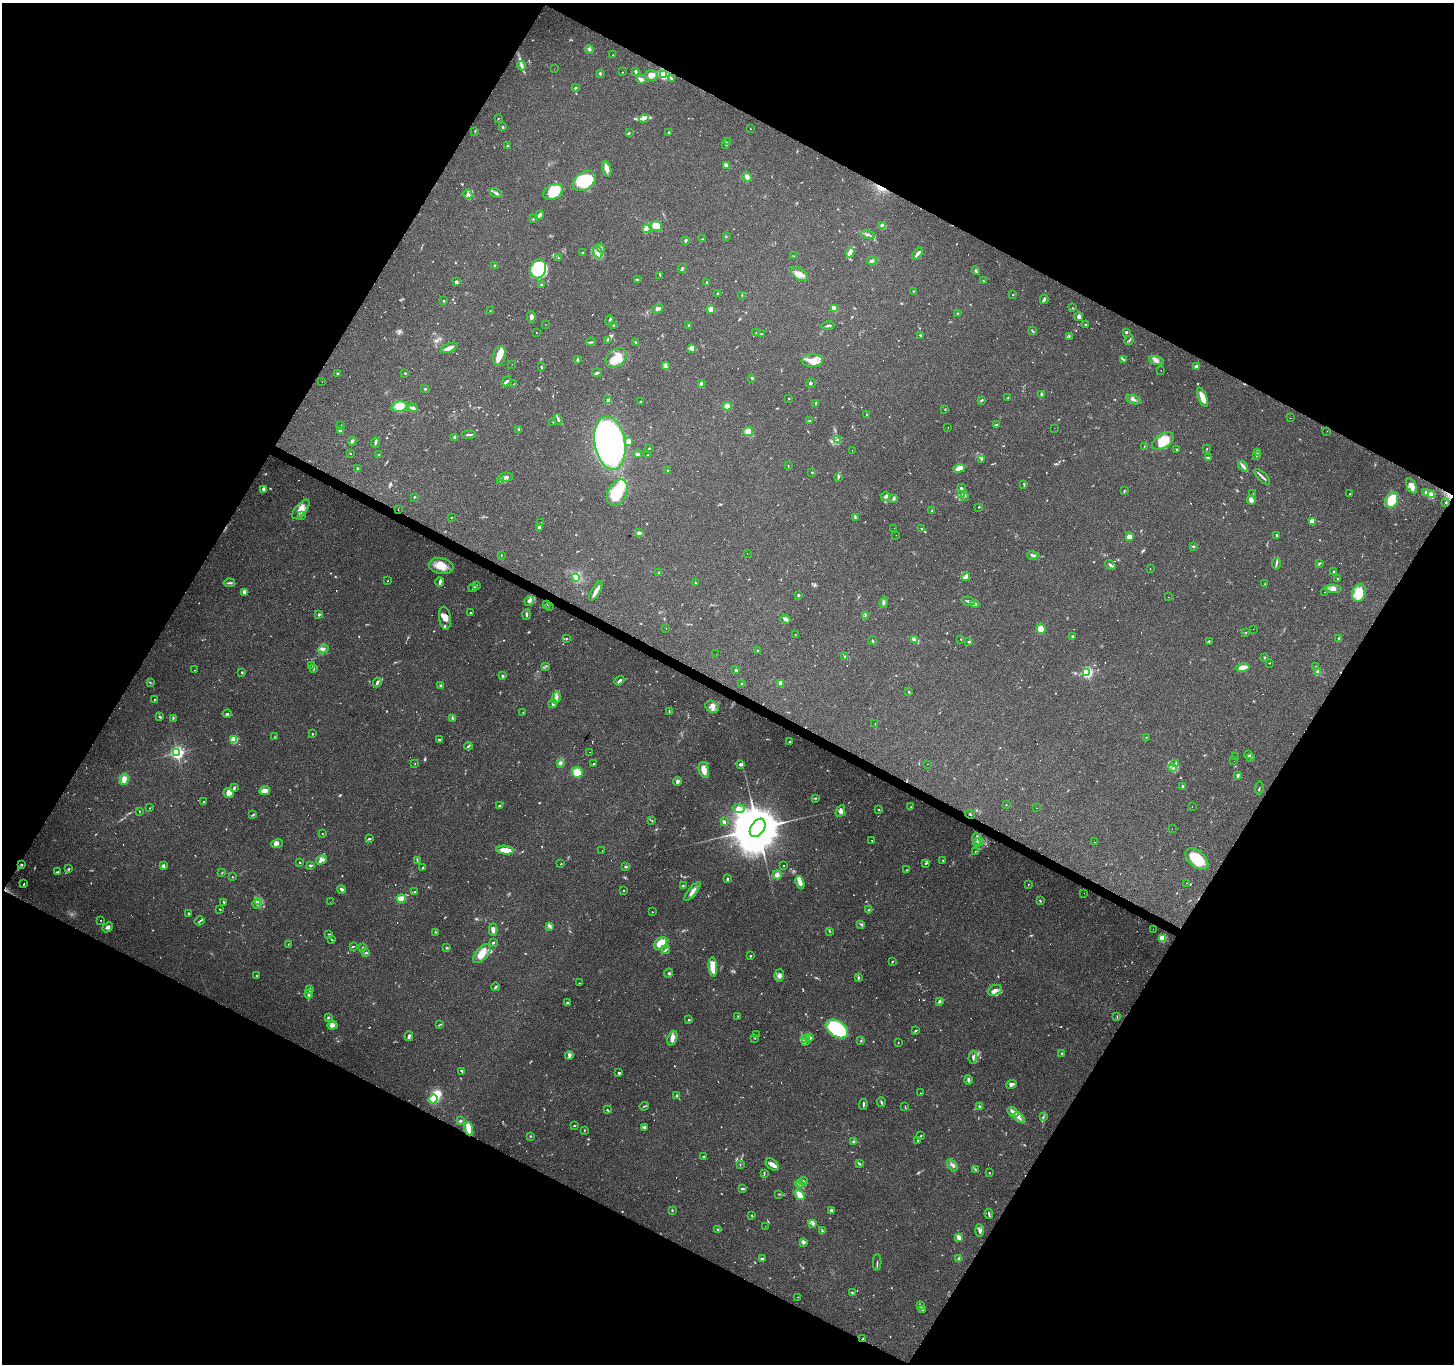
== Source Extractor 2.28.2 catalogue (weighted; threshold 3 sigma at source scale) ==
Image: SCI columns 5-5812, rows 259-5705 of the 5812 x 5898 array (HDU 1 of 3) = the unmasked area's bounding box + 8 px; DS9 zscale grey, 4 x 4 block average (1 PNG px = mean of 4 x 4 image px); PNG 1456 x 1366 px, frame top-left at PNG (2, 3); each listed source drawn as its Kron ellipse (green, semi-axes under 4 px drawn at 4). Shown black and unused: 47% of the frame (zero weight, under 3 of 4 exposures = <1% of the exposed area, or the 3 px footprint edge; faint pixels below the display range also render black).
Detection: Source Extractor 2.28.2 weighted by HDU 2 'WHT'. Background 0.0596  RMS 0.0053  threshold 0.0237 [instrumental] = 3 sigma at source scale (4.5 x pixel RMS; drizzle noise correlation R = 1.50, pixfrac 1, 0.0396/0.0396 arcsec/px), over >= 5 px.
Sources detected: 921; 27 too faint to see at this stretch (4 x 4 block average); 5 inside a brighter object's white glare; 92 cosmic-ray / hot-pixel residue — neither listed nor drawn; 24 coinciding with a brighter row at this scale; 56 inside a brighter listed object's ellipse — not listed separately; of the other 717, all 500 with FLUX_AUTO >= 1.42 (the completeness limit of this list) listed and drawn (217 fainter detections not listed), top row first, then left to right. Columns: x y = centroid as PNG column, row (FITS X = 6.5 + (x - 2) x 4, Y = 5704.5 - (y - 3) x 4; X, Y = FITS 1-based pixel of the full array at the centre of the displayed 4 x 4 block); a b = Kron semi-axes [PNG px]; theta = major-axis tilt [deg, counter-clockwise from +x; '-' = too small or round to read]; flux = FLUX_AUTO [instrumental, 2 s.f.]
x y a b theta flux
589 49 5 2 - 5.3
613 55 2 2 - 3.4
521 66 5 2 - 6.9
554 69 2 2 - 1.6
635 71 4 2 - 5.3
623 72 2 2 - 1.4
600 73 2 2 - 16
663 74 4 3 - 120
651 75 6 5 - 18
671 78 3 2 - 4.3
641 79 5 3 - 8.1
576 88 4 2 - 2.8
498 118 2 2 - 1.5
644 118 5 2 - 7.7
503 127 3 2 - 2.6
750 129 2 2 - 2.5
475 131 2 2 - 1.6
669 132 2 2 - 1.9
629 133 4 2 - 2.2
727 142 4 2 - 2.6
726 145 3 2 - 2.2
507 146 2 2 - 3.5
726 165 3 2 - 15
607 169 8 4 -77 15
747 177 5 4 - 10
584 181 13 8 34 130
553 192 11 7 27 85
496 193 7 2 -27 7.2
468 194 5 2 - 6.4
539 215 5 3 - 7.7
534 219 2 2 - 2
656 226 6 5 - 40
883 226 3 3 - 25
646 228 4 4 - 10
868 235 7 2 -13 8
726 237 2 2 - 1.9
702 239 2 2 - 1.7
686 240 3 2 - 5.3
601 248 5 2 - 4.6
598 252 7 4 -70 15
850 252 5 2 - 23
583 253 2 2 - 4.9
917 254 7 2 52 14
793 256 3 2 - 1.7
558 258 2 2 - 2
872 261 5 2 - 5.2
494 266 3 2 - 2.3
682 268 5 2 - 5.1
538 269 9 8 - 82
976 271 4 2 - 4.5
799 274 9 5 -35 24
660 275 2 2 - 1.6
637 279 2 2 - 2
983 281 2 2 - 1.9
456 282 4 3 - 4.3
706 282 3 2 - 4.1
542 285 3 2 - 5
913 291 2 2 - 1.6
717 294 3 2 - 2.5
1013 294 2 2 - 2.7
742 295 3 2 - 3
1044 299 5 2 - 6
444 301 2 2 - 2.9
834 308 3 2 - 6.4
1072 308 2 2 - 1.9
657 309 6 2 34 8.9
711 309 3 3 - 22
490 311 2 2 - 1.5
958 313 3 2 - 2.5
1079 316 4 3 - 13
531 317 6 3 -82 8.1
610 320 5 2 - 5.4
545 325 2 2 - 1.9
613 325 2 2 - 2.1
1086 325 2 2 - 4.9
689 326 3 2 - 4
827 326 7 2 9 5.3
1032 331 4 2 - 3.8
756 332 2 2 - 2.7
1126 332 2 2 - 19
537 333 2 2 - 1.9
762 334 2 2 - 2.4
920 335 2 2 - 3.9
1069 336 4 2 - 2.9
608 340 2 2 - 2
1129 340 5 2 - 3.2
591 342 5 2 - 3.9
636 342 3 2 - 3.1
449 348 9 3 22 18
692 348 4 4 - 8.7
499 356 10 6 79 33
616 358 11 8 41 65
1123 359 4 2 - 3.6
577 360 2 2 - 2.5
812 361 10 6 2 51
1156 361 7 3 -12 11
512 364 2 2 - 1.8
666 366 4 3 - 12
1196 366 2 2 - 9.7
541 367 4 2 - 2.6
1161 370 2 2 - 2.6
337 373 2 2 - 3.3
405 373 2 2 - 4.3
597 373 5 2 - 4.4
752 378 3 2 - 3.6
507 381 5 2 - 5.3
322 382 2 2 - 6.3
513 383 2 2 - 3
811 383 5 2 - 4.1
701 384 2 2 - 7.3
425 389 2 2 - 4.2
1041 395 4 2 - 3
1202 397 10 3 -68 46
1008 398 2 2 - 1.6
789 399 2 2 - 2
608 400 3 2 - 5.5
981 400 3 2 - 3.1
1133 400 7 2 -18 7.5
641 402 2 2 - 3.3
816 404 3 2 - 2.7
727 406 5 4 - 12
399 407 8 5 13 23
413 408 5 3 - 10
945 409 3 2 - 1.4
867 414 2 2 - 1.5
1290 418 2 2 - 2.6
558 419 5 2 - 8.4
810 421 2 2 - 1.8
553 422 2 2 - 1.7
341 425 2 2 - 1.8
996 425 3 2 - 4.4
948 427 2 2 - 2.5
1054 428 2 2 - 2.2
340 430 3 3 - 11
519 430 3 2 - 9.9
748 431 5 4 - 16
1327 431 2 2 - 1.9
469 435 7 2 5 6.6
455 438 4 3 - 6.2
837 439 2 2 - 1.5
352 441 4 3 - 7.8
629 441 3 2 - 34
1163 441 12 7 33 72
375 443 5 2 - 5.3
610 443 27 15 -80 980
1144 446 2 2 - 1.6
649 448 2 2 - 1.9
1207 449 2 2 - 1.9
1177 450 2 2 - 2.2
852 451 2 2 - 2.5
1257 452 3 2 - 3.9
351 453 2 2 - 3.2
637 454 4 2 - 5.8
379 455 2 2 - 1.9
648 455 2 2 - 2
1256 455 3 2 - 4
1209 457 3 2 - 2.7
981 460 2 2 - 2.2
788 466 3 2 - 1.8
1243 466 6 3 -50 9.1
357 468 2 2 - 2.3
959 468 6 4 18 28
668 470 3 2 - 2.1
812 472 2 2 - 2.4
505 477 7 3 8 12
1262 477 10 2 -45 8.6
838 478 3 2 - 2.6
500 480 4 2 - 3.6
1024 484 3 2 - 3
1412 486 8 4 -62 18
961 488 4 2 - 2.8
264 489 2 2 - 20
1124 491 3 2 - 1.5
617 492 14 9 63 130
1426 492 2 2 - 15
1253 493 2 2 - 1.5
961 494 3 2 - 2.5
1350 494 2 2 - 5
1431 495 2 2 - 130
885 496 4 3 - 5.5
964 496 2 2 - 1.7
414 497 2 2 - 2.4
894 498 4 2 - 2.7
1251 500 4 3 - 22
1392 500 8 6 66 87
1446 502 2 2 - 3
979 507 2 2 - 2.8
301 509 12 5 48 26
398 510 2 2 - 12
931 511 3 2 - 2.4
302 515 4 2 - 4.4
451 517 2 2 - 1.9
855 517 3 2 - 2.7
541 522 2 2 - 2.6
1312 522 4 3 - 24
539 527 3 3 - 7.9
894 528 2 2 - 1.6
922 528 2 2 - 1.9
639 532 4 3 - 6.5
896 535 2 2 - 1.9
1277 535 3 2 - 3.6
1129 537 2 2 - 97
1193 546 2 2 - 4.4
747 554 2 2 - 2.2
501 555 2 2 - 2.3
1033 555 5 2 - 7.8
1319 563 4 2 - 3.6
1276 564 6 2 81 5.5
1110 565 5 2 - 7.8
441 566 12 8 -12 45
1150 569 2 2 - 12
659 572 2 2 - 1.8
1334 572 3 2 - 4.8
576 577 3 2 - 2.9
966 577 4 3 - 12
1338 579 2 2 - 1.8
388 581 2 2 - 4
440 582 4 2 - 11
695 582 2 2 - 1.7
229 583 6 2 9 5.3
1265 584 2 2 - 1.4
476 585 2 2 - 3.1
473 588 5 2 - 5.1
1334 589 8 3 -5 12
596 591 11 4 59 18
245 592 4 3 - 15
1324 592 2 2 - 4.6
1359 593 9 7 71 58
798 595 3 2 - 5.6
1168 597 2 2 - 7.7
529 601 5 4 - 11
968 601 6 2 -12 7.2
883 602 5 2 - 5.2
974 604 5 3 - 7.2
546 605 3 2 - 2.8
549 606 2 2 - 3.1
470 613 2 2 - 5.2
319 615 2 2 - 6.4
526 615 5 2 - 5.1
865 615 2 2 - 1.6
445 618 12 6 -82 22
785 619 5 3 - 10
666 629 2 2 - 1.8
1041 629 5 4 - 54
1253 629 2 2 - 1.6
1246 633 3 2 - 1.4
795 635 2 2 - 1.7
1073 636 3 2 - 2.5
567 638 2 2 - 2
1339 638 3 2 - 6.9
915 639 3 2 - 4.3
961 639 2 2 - 1.7
872 640 4 2 - 2.9
969 641 3 2 - 2.6
1209 642 3 2 - 2.1
323 649 5 3 - 7.6
757 650 2 2 - 2.1
716 654 2 2 - 1.4
845 657 4 2 - 4.8
1264 657 2 2 - 3
1269 663 2 2 - 1.5
312 665 2 2 - 2.2
546 666 2 2 - 1.5
1315 667 3 2 - 3.3
1243 668 7 3 11 32
314 669 3 2 - 2.1
736 669 3 3 - 4.2
194 670 2 2 - 1.7
242 672 2 2 - 3.3
1087 672 2 2 - 430
1317 672 4 2 - 3.4
503 676 3 3 - 3.9
619 681 5 2 - 6.2
150 682 2 2 - 1.6
377 683 5 2 - 5.8
742 683 2 2 - 1.8
781 683 4 3 - 14
440 686 4 3 - 4.8
909 691 3 2 - 2.4
556 698 6 4 75 12
154 699 3 2 - 2.1
553 704 4 4 - 8.2
712 707 7 5 -37 18
523 712 2 2 - 1.4
669 712 3 2 - 1.9
227 714 4 2 - 3.3
160 717 3 2 - 4.1
173 718 3 2 - 2.5
453 718 2 2 - 2.3
875 724 2 2 - 1.7
312 734 2 2 - 2.1
274 737 2 2 - 1.4
1146 737 2 2 - 1.7
234 740 3 3 - 62
439 740 3 2 - 3.8
789 742 2 2 - 4.1
468 746 4 2 - 4.3
590 752 2 2 - 1.5
177 753 2 2 - 750
1249 755 3 2 - 5.6
1235 757 2 2 - 2.7
1251 757 3 2 - 3.7
1234 761 2 2 - 1.6
560 763 2 2 - 16
594 763 2 2 - 2
415 764 2 2 - 1.5
741 764 4 2 - 13
928 764 2 2 - 5.9
1175 764 3 2 - 3
1173 768 2 2 - 2.9
704 770 8 5 -76 27
577 773 6 5 - 61
1238 776 4 3 - 4.8
124 779 6 4 75 30
677 781 4 3 - 7.8
1183 786 2 2 - 7.9
234 788 4 2 - 4.6
1259 788 6 2 83 2.7
265 791 5 3 - 20
228 793 6 4 -24 13
815 798 3 2 - 2.6
203 802 2 2 - 1.7
1006 805 2 2 - 1.5
499 806 2 2 - 3.9
1192 806 2 2 - 5.7
911 807 3 2 - 2.3
149 808 2 2 - 1.6
738 808 6 3 -9 11
1036 808 2 2 - 4.7
879 810 2 2 - 2
139 811 3 2 - 1.5
840 811 6 4 63 13
970 814 5 2 - 3.3
253 815 3 2 - 3.3
652 820 2 2 - 1.5
724 822 4 3 - 5.7
758 828 10 6 56 25000
1172 829 2 2 - 2.3
322 834 2 2 - 1.5
369 839 3 2 - 4.5
872 840 2 2 - 4.8
977 840 7 2 -83 8.3
979 841 3 2 - 2.9
1094 842 2 2 - 1.5
277 843 6 3 19 13
505 850 9 3 -6 35
602 851 2 2 - 1.9
975 851 2 2 - 1.6
1197 859 13 8 -41 110
321 860 5 2 - 7.6
417 860 2 2 - 1.5
943 860 2 2 - 1.5
300 863 2 2 - 1.6
22 864 2 2 - 2
561 864 2 2 - 2.3
925 864 3 2 - 2.2
310 865 3 2 - 6
163 866 4 3 - 5.9
784 866 2 2 - 3.2
423 867 2 2 - 3.6
626 867 3 2 - 3.7
69 869 4 2 - 3.9
907 870 3 2 - 3.1
58 872 2 2 - 1.7
222 873 2 2 - 1.9
777 875 4 4 - 15
232 877 2 2 - 1.9
727 879 3 2 - 5
800 882 7 3 -69 22
1187 883 2 2 - 230
24 884 3 2 - 2.4
1029 884 2 2 - 3.4
683 886 3 2 - 3.9
342 889 4 3 - 8.2
623 890 2 2 - 1.9
693 891 11 3 52 16
415 892 2 2 - 2
1084 893 2 2 - 2.7
401 899 4 3 - 38
1040 901 2 2 - 3.5
224 902 3 2 - 3
258 902 3 2 - 2.5
330 902 2 2 - 1.9
257 904 4 2 - 3.9
220 909 2 2 - 1.9
869 910 3 2 - 3.2
652 912 2 2 - 1.5
189 914 3 2 - 4.4
101 920 2 2 - 33
200 921 5 2 - 3.8
860 924 2 2 - 1.6
550 926 2 2 - 2.1
108 927 6 4 42 8.7
1153 929 2 2 - 1.6
493 930 6 3 -87 12
830 931 2 2 - 1.8
435 932 3 2 - 1.6
328 934 3 2 - 2.3
1162 938 2 2 - 180
332 940 2 2 - 1.9
493 943 2 2 - 5.2
661 943 7 5 40 54
288 944 2 2 - 1.6
353 947 3 2 - 3.1
362 948 2 2 - 1.4
446 948 3 2 - 3
666 950 4 2 - 4.1
366 953 3 2 - 3.1
482 954 11 6 49 48
750 956 2 2 - 3.8
892 962 2 2 - 2.9
713 967 10 4 -85 50
669 973 5 2 - 3.6
779 975 6 5 - 12
256 976 2 2 - 2.4
858 978 4 2 - 4.1
579 983 3 2 - 1.5
496 987 4 2 - 4
310 989 4 2 - 4.4
995 990 7 5 25 15
309 994 4 3 - 6.7
939 1001 3 2 - 4.1
567 1003 3 2 - 5.8
738 1016 2 2 - 1.8
1117 1016 2 2 - 1.6
328 1017 2 2 - 4.4
688 1020 3 2 - 2.3
440 1024 3 2 - 1.8
333 1025 5 4 - 12
837 1029 12 8 -33 230
915 1031 3 2 - 3.8
756 1034 2 2 - 1.9
409 1036 5 2 - 8.2
672 1038 7 4 71 16
755 1038 2 2 - 1.7
805 1038 3 3 - 5.3
810 1038 3 3 - 4.5
861 1041 2 2 - 2.4
805 1042 4 2 - 5.2
898 1043 2 2 - 1.4
1062 1053 3 2 - 3.2
569 1055 4 3 - 12
973 1057 6 2 90 6.2
462 1071 2 2 - 2.5
619 1073 3 3 - 4.5
968 1080 5 3 - 5.7
1012 1084 5 3 - 9.2
920 1093 2 2 - 1.4
677 1096 4 3 - 8
433 1099 4 3 - 100
881 1102 5 2 - 4.5
863 1104 5 2 - 4.4
644 1106 4 2 - 2.8
979 1106 2 2 - 4.9
905 1107 2 2 - 1.6
607 1110 3 2 - 2.4
1013 1112 6 3 -38 11
1019 1117 6 2 -42 8.7
1043 1117 3 2 - 2.2
460 1121 3 2 - 5.1
574 1126 3 2 - 2.4
645 1127 3 3 - 6.2
469 1129 7 3 -73 45
584 1130 2 2 - 2.4
530 1136 3 2 - 2.3
921 1136 2 2 - 2.7
918 1141 2 2 - 8.6
853 1142 2 2 - 20
704 1157 2 2 - 3.8
859 1164 3 2 - 3.2
740 1165 2 2 - 1.5
772 1165 7 5 -40 18
952 1165 7 2 -58 7.2
975 1170 4 2 - 1.4
764 1173 4 2 - 3.4
989 1173 2 2 - 1.8
803 1181 4 2 - 5.1
800 1184 4 3 - 6.1
742 1189 2 2 - 5.7
779 1194 2 2 - 1.5
800 1195 6 4 -55 27
672 1210 2 2 - 2.7
831 1210 2 2 - 25
989 1214 5 2 - 5.3
752 1215 3 2 - 2.3
813 1223 4 2 - 4.7
765 1226 2 2 - 3.1
718 1229 3 2 - 3.1
822 1231 3 2 - 3.1
979 1231 6 3 -86 8.9
959 1237 3 2 - 16
803 1242 4 3 - 6.5
959 1258 3 2 - 3.6
762 1259 3 2 - 6.1
877 1262 8 2 88 4.3
852 1292 2 2 - 3.1
797 1297 2 2 - 1.6
921 1306 3 2 - 3.1
922 1309 4 2 - 2.7
863 1339 2 2 - 2.8
Overlapping masked pixels (flux is a lower limit): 3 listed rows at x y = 663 74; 398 510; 863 1339
Diffuse or blended objects may show on this block-average render without a row.